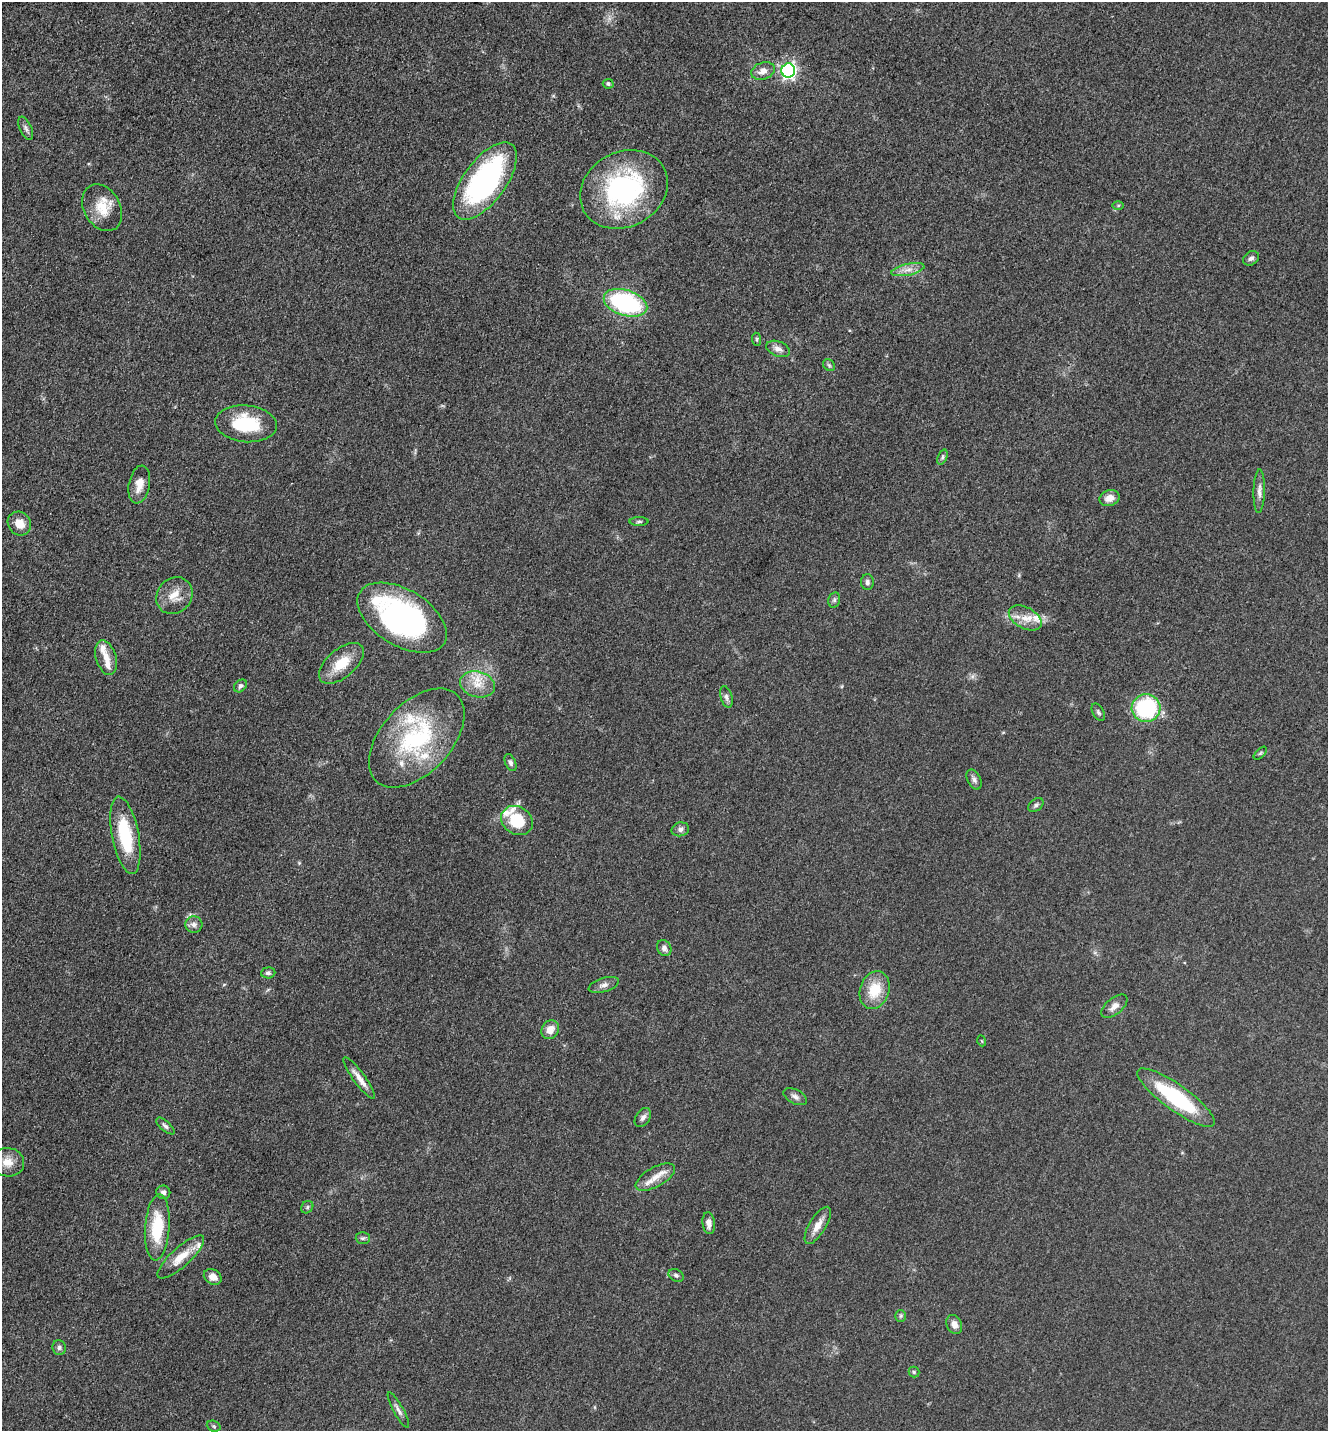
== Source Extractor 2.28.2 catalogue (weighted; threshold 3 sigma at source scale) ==
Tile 11 of 4 x 4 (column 3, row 3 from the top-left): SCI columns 2948-4273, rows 1471-2899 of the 5806 x 5775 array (HDU 1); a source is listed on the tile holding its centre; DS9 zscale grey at full resolution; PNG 1330 x 1433 px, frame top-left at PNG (2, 2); each listed source drawn as its Kron ellipse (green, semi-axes under 4 px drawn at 4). Nothing masked; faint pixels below the display range render black.
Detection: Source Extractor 2.28.2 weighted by HDU 2 'WHT'; one run over the whole footprint, this tile lists its part. Background 0.0636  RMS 0.006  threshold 0.0271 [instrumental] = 3 sigma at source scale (4.5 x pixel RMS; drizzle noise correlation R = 1.50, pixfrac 1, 0.05/0.05 arcsec/px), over >= 5 px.
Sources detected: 82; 11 inside a brighter listed object's ellipse — not listed separately; the other 71 listed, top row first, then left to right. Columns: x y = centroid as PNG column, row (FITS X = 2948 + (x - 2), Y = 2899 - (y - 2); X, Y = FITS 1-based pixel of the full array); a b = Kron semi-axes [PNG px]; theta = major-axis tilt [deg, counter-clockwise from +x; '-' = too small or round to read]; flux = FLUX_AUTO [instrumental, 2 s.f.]
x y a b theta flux
763 71 12 8 19 4.5
788 71 7 7 - 170
608 84 5 5 - 1.4
26 128 12 6 -65 2
485 181 45 21 54 140
624 189 45 37 28 94
1118 205 6 4 1 0.72
102 208 25 18 -60 14
1251 258 8 6 39 2
908 270 17 6 12 4.4
625 303 22 13 -17 82
757 339 6 4 -83 0.93
778 349 12 7 -20 3.4
829 365 6 5 - 1.1
246 424 31 18 -5 32
942 457 8 4 68 1.2
139 485 19 10 79 7.1
1259 491 22 5 88 3.4
1110 498 10 7 16 4.7
639 522 9 4 0 1.1
19 524 12 11 - 7.6
867 582 8 6 90 1.8
174 596 19 17 48 9.5
834 600 8 6 77 1.4
402 618 49 28 -31 160
1025 618 18 10 -29 7.6
106 658 18 10 -73 6.2
341 663 27 14 40 15
478 684 18 12 -16 10
240 686 7 5 42 1.7
726 697 11 5 -74 2
1146 708 14 14 - 61
1098 712 9 5 -60 1.4
417 738 59 35 47 73
1260 753 8 3 45 0.82
510 763 9 5 -67 1.5
974 779 10 6 -62 2.1
1036 805 8 5 39 1.4
517 820 17 13 -34 20
680 829 9 7 13 2.2
125 835 39 13 -79 32
194 925 8 8 - 2.9
664 948 8 7 - 2.6
268 973 7 5 5 1.5
604 985 16 7 17 2.9
875 990 19 14 71 16
1114 1006 15 8 40 4.1
550 1030 10 8 55 6.2
982 1041 5 3 - 0.54
359 1078 25 6 -54 5.7
795 1097 12 7 -28 2.6
1176 1098 47 13 -36 53
643 1117 10 7 56 2.5
165 1126 11 5 -42 1.8
8 1162 16 14 -10 8.5
655 1177 22 9 30 6.2
163 1192 7 6 - 1.8
307 1207 7 5 49 1.1
709 1223 11 6 -82 3.7
818 1225 21 8 59 6.6
157 1227 33 12 86 28
363 1238 7 6 - 1.3
181 1257 30 9 42 11
676 1275 8 5 -28 1.6
213 1277 9 7 -32 4.7
901 1316 6 5 - 1.1
954 1324 10 7 -63 3.8
59 1348 7 6 - 1.6
914 1372 5 5 - 0.94
398 1410 20 5 -61 2.7
214 1426 7 5 -22 0.99